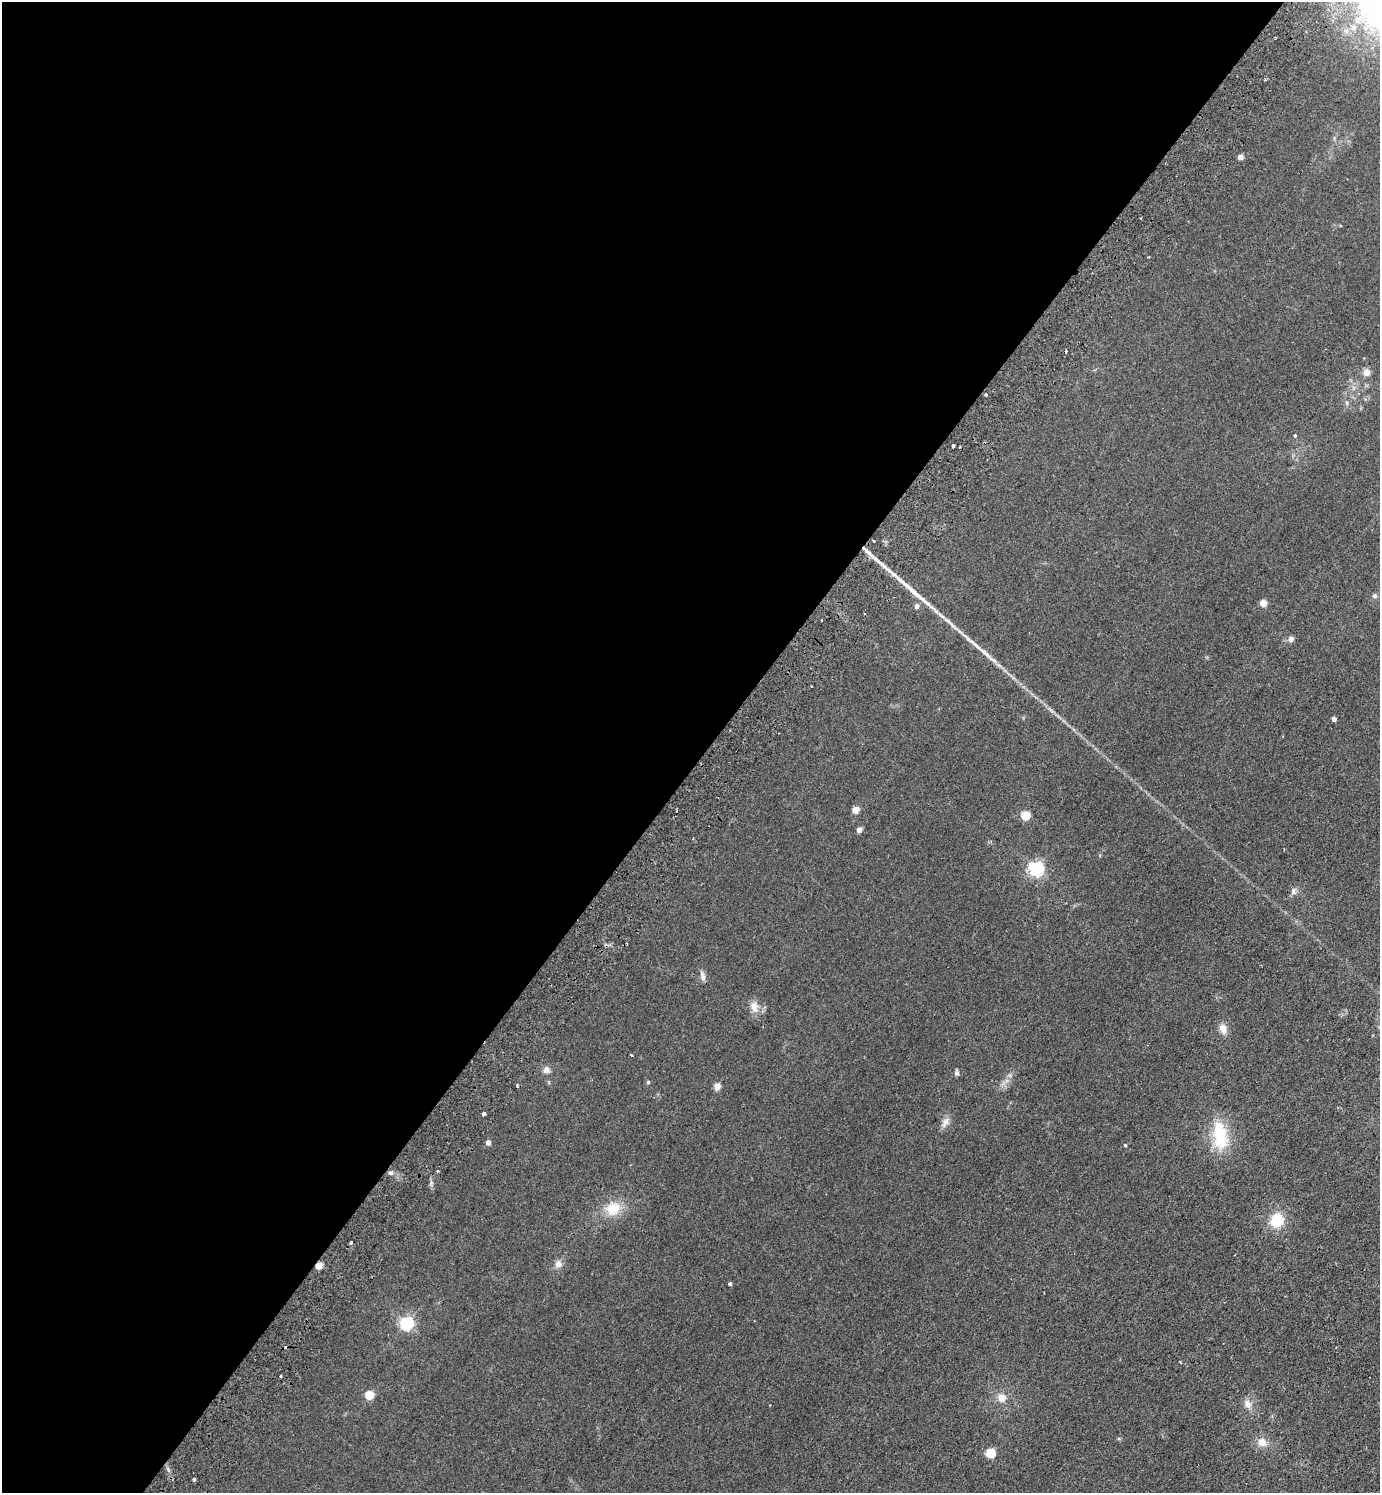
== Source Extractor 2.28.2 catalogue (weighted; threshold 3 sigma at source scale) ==
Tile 5 of 4 x 4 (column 1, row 2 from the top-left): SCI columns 344-1721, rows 3024-4514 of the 6059 x 6046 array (HDU 1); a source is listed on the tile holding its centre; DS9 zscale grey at full resolution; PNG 1382 x 1495 px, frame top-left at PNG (2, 2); no overlay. Shown black and unused: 51% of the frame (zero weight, under 2 of 3 exposures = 3% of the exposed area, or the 3 px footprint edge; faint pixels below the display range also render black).
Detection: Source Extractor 2.28.2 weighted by HDU 2 'WHT'; one run over the whole footprint, this tile lists its part. Background 0.0273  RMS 0.0043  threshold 0.0193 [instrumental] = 3 sigma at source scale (4.5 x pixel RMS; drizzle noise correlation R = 1.50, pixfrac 1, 0.05/0.05 arcsec/px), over >= 5 px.
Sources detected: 55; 3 cosmic-ray / hot-pixel residue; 1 long thin detection or spike segment (spike, bleed or trail) — not listed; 1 inside a brighter listed object's ellipse — not listed separately; the other 50 listed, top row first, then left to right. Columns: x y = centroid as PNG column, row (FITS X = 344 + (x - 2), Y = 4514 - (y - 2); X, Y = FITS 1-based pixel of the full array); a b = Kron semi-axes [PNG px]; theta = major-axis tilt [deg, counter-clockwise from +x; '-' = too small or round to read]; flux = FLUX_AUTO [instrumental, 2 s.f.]
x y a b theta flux
1240 157 5 4 - 2.5
1366 372 4 4 - 6.7
986 395 3 2 - 0.52
1347 403 6 4 -71 0.61
1295 436 4 4 - 0.48
953 446 3 3 - 1.3
873 541 3 2 - 0.56
867 551 28 5 -42 5.4
1374 596 7 7 - 1
1263 603 4 4 - 7.7
917 606 5 4 - 1.8
968 639 31 4 -40 4.5
1291 639 5 4 - 3.3
811 686 2 2 - 0.29
1334 719 4 4 - 2.1
855 810 5 4 - 6.8
1025 816 5 5 - 18
859 830 4 4 - 3.5
1036 869 6 6 - 100
1293 891 10 6 83 1.4
703 976 15 6 -74 1.6
754 1007 16 9 -84 3.5
1223 1029 11 8 -75 3.4
631 1055 3 3 - 2.2
546 1070 8 8 - 1.9
957 1073 7 6 - 0.97
648 1082 5 4 - 0.65
517 1086 3 3 - 3.1
717 1087 9 7 75 2.1
483 1114 3 3 - 4.1
945 1122 16 8 65 2.5
1220 1135 35 15 -82 20
488 1143 4 4 - 2.3
1125 1145 4 4 - 0.48
437 1171 3 3 - 0.7
390 1173 5 5 - 0.85
613 1209 19 16 33 9.4
1277 1220 13 11 70 13
351 1243 3 3 - 1.7
558 1264 9 8 - 2.3
318 1266 5 4 - 8.1
730 1284 4 3 - 0.97
406 1323 6 6 - 83
280 1376 3 2 - 0.6
369 1395 5 5 - 15
1002 1398 7 7 - 4.5
1248 1404 12 9 -68 2.7
1262 1442 12 10 -29 3.7
990 1453 5 5 - 20
194 1479 4 3 - 0.84
Overlapping masked pixels (flux is a lower limit): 2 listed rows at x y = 867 551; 318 1266